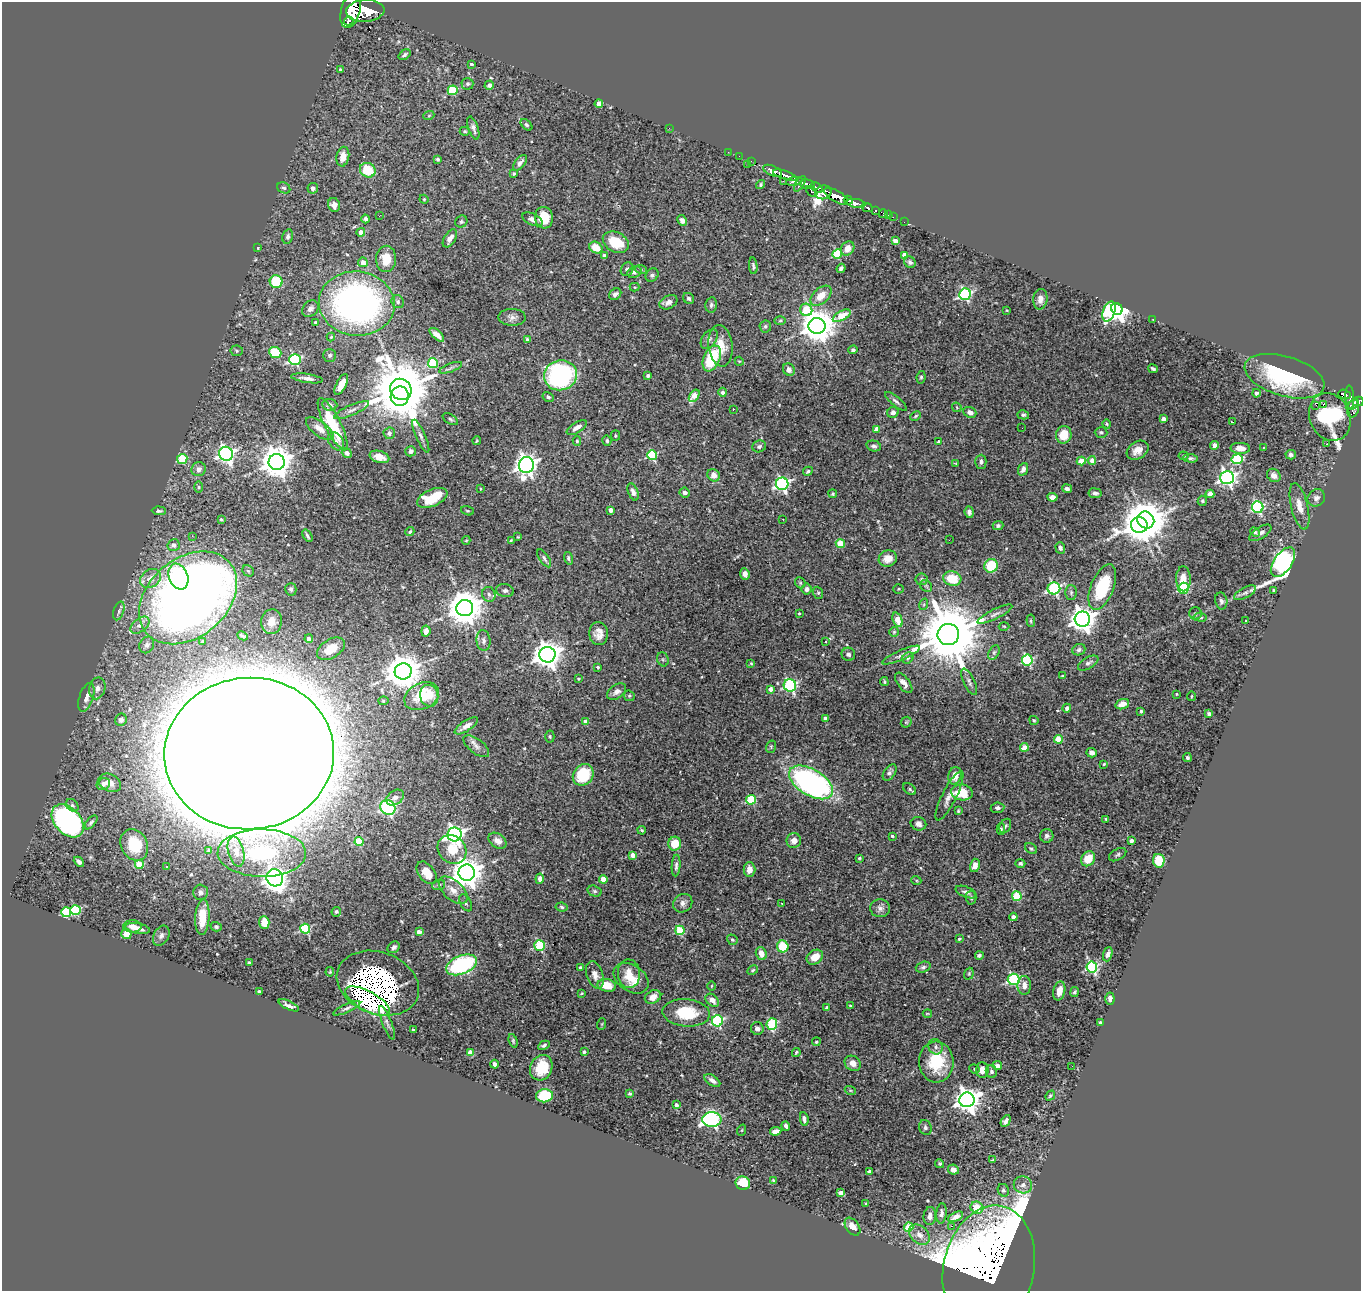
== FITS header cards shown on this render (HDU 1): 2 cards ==
NAXIS1  =                 1359
NAXIS2  =                 1289

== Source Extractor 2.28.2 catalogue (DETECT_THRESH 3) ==
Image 1359 x 1289 px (HDU 1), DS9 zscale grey, 1 PNG px = 1 image px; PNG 1363 x 1293 px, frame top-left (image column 1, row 1289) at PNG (2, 2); each listed source drawn as its Kron ellipse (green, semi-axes under 4 px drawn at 4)
Background 1.71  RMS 0.02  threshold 0.0615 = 3 sigma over >= 5 px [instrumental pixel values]
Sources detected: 522; of the 522, the 500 brightest by FLUX_AUTO listed and drawn (22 fainter detections omitted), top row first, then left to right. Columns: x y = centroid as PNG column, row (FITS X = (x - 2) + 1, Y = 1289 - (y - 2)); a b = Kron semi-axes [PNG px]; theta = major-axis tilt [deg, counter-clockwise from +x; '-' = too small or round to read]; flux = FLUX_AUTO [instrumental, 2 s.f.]
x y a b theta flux
351 10 19 9 75 11000
365 11 19 11 5 14000
349 21 5 3 - 650
405 55 6 4 36 3.1
471 64 3 3 - 3.3
340 69 3 3 - 1.5
467 84 6 6 - 3.2
489 85 5 4 - 5
453 90 5 4 - 66
599 104 4 4 - 20
429 115 5 3 - 1.4
526 125 7 4 -45 2.4
473 128 12 5 -71 5.2
669 128 2 2 - 14
465 131 5 4 - 2.1
728 152 2 2 - 22
739 156 2 2 - 20
343 157 10 6 80 15
438 159 4 4 - 2.1
751 161 2 2 - 38
520 163 9 5 50 6
747 164 2 2 - 92
368 170 8 7 - 38
773 171 10 5 -24 3700
514 173 4 3 - 2
785 175 12 3 -18 3100
783 181 2 2 - 22
794 181 8 4 8 1100
800 184 9 3 58 1100
807 184 8 5 -10 1400
760 185 5 4 - 2.6
284 188 7 5 -27 3.1
313 188 5 5 - 5
817 188 7 3 -35 820
812 191 7 3 -43 290
823 192 8 7 - 2700
836 196 13 5 -30 6700
424 199 4 4 - 1.4
848 200 4 3 - 1000
856 203 9 4 -9 3100
334 205 7 6 - 8.6
867 208 6 4 -26 730
875 210 3 3 - 360
883 214 4 3 - 120
888 215 2 2 - 15
379 216 2 2 - 45
893 217 2 2 - 22
544 218 11 9 -83 32
366 219 4 4 - 4.6
532 219 11 5 -24 7.8
682 220 6 4 -62 5.6
461 222 6 5 - 2.6
904 222 2 2 - 14
361 232 4 4 - 12
288 237 7 5 79 4.3
450 238 10 5 58 10
895 241 4 4 - 16
616 242 14 9 -27 52
258 248 4 3 - 2.4
596 248 7 5 -31 23
848 248 7 6 - 8.5
837 254 5 4 - 74
905 255 4 4 - 22
604 256 4 3 - 6.1
386 259 13 10 89 22
363 262 5 5 - 12
910 262 6 5 - 3.7
753 266 8 3 -85 2.9
841 268 5 3 - 3.5
627 269 7 6 - 4.6
641 269 6 4 -19 1.9
634 272 7 5 27 5.4
652 275 7 6 - 3.4
276 282 6 6 - 55
634 287 5 4 - 1.3
615 294 6 5 - 4.8
965 294 6 5 - 260
821 296 12 7 41 21
689 298 6 5 - 3.4
1040 299 10 7 82 8.2
398 302 7 6 - 3.1
668 302 9 6 28 7.3
357 304 38 32 -7 590
711 305 7 5 80 3.8
310 309 9 7 45 5.4
1117 309 6 5 - 1200
806 310 6 6 - 46
1007 310 4 2 - 1.1
1109 312 10 6 71 110
842 316 10 4 29 43
512 317 13 8 -2 8.1
1153 319 2 2 - 7
780 321 6 4 2 1.9
315 322 3 3 - 1.8
765 326 6 6 - 3.1
817 326 8 8 - 3100
437 335 9 4 -42 8.9
331 337 4 4 - 1.6
709 339 11 7 54 5.1
527 340 4 4 - 8
721 346 21 12 -83 26
853 350 4 4 - 3.6
237 351 6 5 - 2.7
275 353 6 5 - 43
330 355 6 6 - 3
712 358 13 8 66 80
295 359 6 5 - 200
739 361 5 3 - 1.4
433 363 5 5 - 76
451 368 12 3 21 3.3
1153 369 5 3 - 2.5
789 370 6 5 - 6.4
560 375 17 15 16 260
648 376 3 3 - 3.4
1285 376 41 20 -17 150
921 377 6 4 80 2.4
307 378 16 4 -8 7.2
341 384 11 5 64 16
401 389 11 10 - 13000
723 392 4 4 - 5.2
1256 393 4 4 - 3.3
1344 394 6 4 -19 430
400 396 10 9 - 950
694 396 7 4 55 30
548 397 6 4 -34 3.1
1350 397 12 4 -86 530
896 401 13 4 -40 4.7
1358 401 5 5 - 1000
330 405 7 5 -6 4.5
1316 405 2 2 - 68
1323 405 3 2 - 280
1352 405 7 4 31 910
957 407 5 3 - 1.3
733 409 3 2 - 4.3
1353 409 9 6 76 790
352 410 19 5 24 7.8
893 412 6 5 - 5.5
970 412 7 5 -23 6.3
1023 415 6 4 -15 2.6
916 416 5 3 - 2
1330 417 24 20 -67 150
450 419 8 4 -32 2.7
1163 419 4 3 - 7.8
1233 422 3 2 - 2.3
333 424 29 8 -63 70
1107 424 4 3 - 1.4
577 428 11 5 31 7.9
1022 428 2 2 - 4.8
320 429 16 7 -37 13
876 429 4 4 - 17
1101 432 6 5 - 2.7
389 433 6 5 - 5.5
1064 435 9 7 79 29
421 436 18 5 -66 6.2
615 436 5 4 - 1.7
336 441 10 7 -58 6.3
477 441 4 3 - 1.8
577 441 4 4 - 2.2
607 441 5 4 - 3.3
939 442 4 4 - 3
1327 444 3 2 - 1.9
1215 445 4 4 - 9.3
759 446 7 5 20 3.7
874 446 7 5 -14 3.6
1263 447 3 2 - 2.1
1240 448 9 5 -2 9.7
1138 450 12 8 32 14
411 451 5 5 - 5.2
347 453 5 4 - 6.2
226 454 7 7 - 460
652 455 5 5 - 100
1291 455 5 5 - 3.8
1184 456 5 4 - 1.7
379 457 10 6 -16 15
1191 458 7 4 -4 3.2
182 459 5 5 - 59
1237 459 5 5 - 110
1092 460 4 4 - 11
1081 461 4 4 - 29
277 462 8 8 - 2500
981 462 7 5 90 4.5
956 464 4 2 - 1.3
526 465 8 7 - 930
199 469 7 7 - 7.1
1023 469 6 5 - 6.5
808 471 5 3 - 2.5
714 475 6 5 - 11
1274 475 7 6 - 7.2
1227 478 7 6 - 490
782 484 6 6 - 310
199 487 5 3 - 1.6
480 488 3 2 - 1.2
1067 488 5 4 - 4.9
633 492 9 5 -69 5.7
685 493 5 5 - 6
1095 493 6 4 -7 4.1
833 494 4 4 - 1.9
1210 494 4 4 - 20
1052 497 5 4 - 9
432 498 16 8 23 50
1316 498 9 8 - 6.2
1202 501 5 4 - 2
1299 506 24 8 -76 17
1258 507 6 5 - 210
611 510 4 4 - 9.1
159 511 7 4 -3 2.7
467 511 7 4 -19 1.7
969 512 6 4 -83 4.2
783 519 3 2 - 1.9
221 520 3 3 - 2.3
1146 520 9 8 - 3400
1139 525 8 8 - 2700
998 526 5 4 - 2.9
410 532 4 4 - 2.3
1255 532 5 4 - 2.4
1260 533 12 5 32 6.1
192 536 2 2 - 5.3
307 536 7 3 -58 2.9
518 537 3 3 - 1.3
466 540 4 4 - 1.5
511 540 4 3 - 1.4
949 540 2 2 - 4.3
840 543 5 4 - 39
174 545 6 5 - 6.1
1060 548 6 4 -71 4.2
544 558 10 4 -57 3.9
568 558 6 4 -73 2.5
888 559 9 8 - 18
1283 562 17 9 55 480
991 566 7 6 - 48
248 571 6 5 - 2.5
745 574 6 5 - 9.8
178 577 13 9 -68 84
151 578 11 8 35 13
921 579 6 5 - 3.2
952 579 9 7 -13 40
1183 579 12 7 -89 15
800 583 6 5 - 2.1
926 586 6 5 - 2.6
1102 587 24 11 68 78
1054 588 6 6 - 220
1183 588 5 5 - 120
291 589 6 6 - 3.3
807 589 5 5 - 4.6
898 589 5 4 - 1.7
505 591 9 6 -10 4.7
1274 591 3 3 - 2.9
1071 592 7 5 -90 3.2
818 593 6 5 - 2.2
1245 593 12 5 27 4.8
489 594 7 6 - 4.5
188 598 55 39 40 1800
1221 601 8 6 -78 4.4
924 604 6 4 72 2.1
465 608 8 8 - 3400
119 611 9 5 72 3.9
799 613 3 3 - 1.2
1195 613 6 6 - 2.5
995 614 19 5 26 6.9
1200 617 7 4 -2 2.5
1082 619 7 7 - 1400
898 620 7 4 -68 27
1031 621 6 4 -85 1.9
1246 621 3 2 - 1.1
271 622 12 10 82 13
140 625 11 6 39 8.6
1004 626 5 3 - 1.4
426 631 5 4 - 8.7
894 632 5 5 - 1.9
599 634 11 9 -87 12
948 635 11 10 - 15000
243 636 5 3 - 2.8
309 639 4 4 - 10
483 640 10 7 -85 6.2
203 641 4 3 - 1.5
825 642 3 3 - 1.2
147 645 9 7 58 4.7
331 649 15 9 31 33
1079 650 7 5 22 3.5
994 652 8 5 63 3
848 654 7 6 - 5.1
547 655 8 7 - 1800
901 655 20 5 23 7.3
908 658 6 5 - 2.5
663 659 7 5 -69 2.7
1027 660 5 5 - 160
751 663 4 3 - 1.7
1088 663 11 5 30 5.3
598 667 3 3 - 3.3
403 671 8 8 - 3600
1062 676 3 3 - 1.1
578 679 3 3 - 1.4
884 682 4 3 - 1.9
969 682 14 5 -64 5
904 683 12 6 -53 8.1
790 685 6 6 - 190
97 688 11 8 78 8.3
770 689 4 4 - 10
616 692 11 6 34 6.8
1176 694 3 2 - 1.4
422 696 18 13 25 59
429 696 11 9 -75 17
629 696 6 5 - 1.9
1191 696 4 2 - 1.3
86 697 15 7 71 10
383 701 5 4 - 2.1
1122 704 7 5 20 13
1067 708 4 4 - 4
1141 711 3 3 - 3.1
1209 714 4 4 - 6.4
825 719 4 3 - 7.3
121 720 6 5 - 5.2
1034 720 5 3 - 1.9
586 721 4 4 - 9.2
906 722 6 5 - 1.9
466 726 13 5 33 9.2
550 736 6 4 -88 2.1
1058 739 4 4 - 44
476 746 15 7 -38 7.6
771 747 6 5 - 2.3
1024 747 4 4 - 21
1092 753 5 4 - 6.5
249 754 85 76 4 35000
1187 758 4 4 - 4
1104 764 3 3 - 1.7
890 772 9 5 56 4.1
583 775 11 9 48 65
955 776 9 6 77 13
811 782 24 13 -31 450
110 783 12 8 -27 15
103 784 7 6 - 6.7
910 789 7 5 -41 2.9
962 792 11 8 -9 35
949 796 27 7 63 11
395 798 10 7 33 6.5
751 800 5 4 - 84
72 805 7 5 -44 2.9
388 808 8 7 - 200
998 808 7 5 8 4.3
958 811 4 3 - 1.7
1106 819 3 3 - 1.9
68 821 19 13 -47 460
91 822 8 4 49 2.9
918 824 8 7 - 6.6
1005 826 7 5 62 2.9
1001 829 5 4 - 2.2
642 830 4 3 - 1.5
455 834 7 7 - 580
892 836 4 3 - 2.2
1047 836 7 6 - 4.5
497 841 10 7 -37 10
794 841 7 7 - 9.1
1131 841 4 4 - 4
359 842 4 4 - 61
675 844 7 6 - 28
134 845 16 13 -61 63
1031 848 7 4 -35 2.4
452 849 15 13 -46 38
209 850 3 3 - 3.1
236 852 15 8 -76 10
262 853 44 24 -1 130
633 855 4 4 - 15
1118 855 9 5 30 3.3
859 858 3 3 - 1.7
1088 859 8 6 55 30
1159 861 7 5 -80 50
79 862 6 3 -42 5.1
1020 863 5 4 - 3.5
139 864 4 4 - 52
975 865 7 5 77 7.9
676 866 11 4 85 4.1
167 867 3 3 - 3.6
749 869 7 6 - 12
427 873 13 8 -53 18
467 873 8 8 - 2400
275 878 9 8 - 1000
540 879 5 4 - 6.2
603 879 4 4 - 26
916 880 5 3 - 1.3
439 885 6 5 - 2.5
453 890 17 9 -43 15
594 891 7 5 -16 3
200 892 8 7 - 5
966 892 11 5 -22 5.2
1017 896 5 5 - 71
971 898 7 5 -86 2.8
466 903 9 5 -62 3.6
683 903 10 8 40 6.6
782 903 3 2 - 3.8
562 907 6 4 -8 2.6
880 908 10 9 - 6.8
76 910 5 5 - 120
66 912 5 5 - 87
336 912 5 4 - 2.2
202 917 18 7 87 36
1013 917 4 4 - 7.5
264 923 6 5 - 18
132 926 9 6 0 7.3
216 927 5 4 - 3.5
137 928 12 5 -10 11
305 929 5 5 - 100
680 930 5 4 - 70
419 932 4 4 - 12
126 934 5 5 - 20
161 936 10 7 60 5.8
959 939 4 3 - 2.4
732 940 6 4 -37 2.4
539 946 5 5 - 110
783 946 6 5 - 50
394 947 6 5 - 4.3
761 953 7 5 -70 13
1108 954 7 4 71 4.4
979 955 4 3 - 2.6
815 957 9 7 32 16
249 963 3 3 - 2.1
462 965 16 9 22 170
923 967 7 5 19 3.4
1092 967 5 5 - 210
580 968 3 3 - 3.2
753 970 6 4 28 2
330 972 5 3 - 1.3
629 974 14 11 -86 16
969 974 6 4 70 1.9
595 975 14 8 -71 9.8
631 978 19 13 -34 30
1014 979 6 5 - 210
378 983 42 31 -20 2800
607 985 9 6 -10 23
1024 985 9 6 87 9.5
711 986 4 3 - 1.2
1059 991 9 6 77 15
259 992 4 3 - 2.8
1075 992 5 4 - 2.8
582 993 4 3 - 1.6
653 997 8 6 27 12
1110 999 6 4 -87 4.1
712 1000 7 5 -43 11
368 1001 25 9 -29 510
289 1005 11 4 -25 5.5
850 1006 3 3 - 2.4
827 1007 3 3 - 3.1
347 1008 15 4 25 4.4
686 1013 24 13 -5 57
927 1013 4 2 - 1.3
717 1021 5 5 - 170
387 1023 18 4 -69 5.3
1100 1023 4 3 - 2.5
602 1024 6 3 71 1.5
772 1024 5 5 - 93
757 1028 6 6 - 6
413 1030 3 3 - 1.4
513 1041 7 3 -73 2.1
816 1042 4 4 - 2.5
544 1045 6 4 26 3.2
936 1047 8 7 - 4.6
584 1052 4 3 - 2.7
470 1053 4 4 - 28
796 1053 4 3 - 2
936 1062 20 17 -85 60
853 1063 9 7 -33 10
494 1064 4 3 - 3.7
997 1066 5 4 - 7.1
1072 1066 2 2 - 5.7
541 1068 13 11 65 45
974 1069 5 4 - 2.2
982 1070 7 6 - 9.8
991 1071 6 5 - 3.9
712 1080 9 5 -33 7.8
850 1090 5 3 - 1.4
630 1094 3 3 - 2.9
545 1096 8 6 5 91
1050 1096 5 3 - 2.2
967 1100 7 7 - 1400
676 1105 4 4 - 5
712 1119 9 7 1 320
804 1119 7 4 -81 6.3
1006 1121 6 4 62 4.6
786 1126 5 4 - 5.6
925 1127 7 6 - 3.6
742 1130 6 3 71 1.4
776 1131 6 4 9 10
993 1160 4 3 - 1.7
940 1164 5 4 - 2.2
953 1169 5 5 - 8.2
869 1171 4 3 - 2.2
773 1180 3 2 - 1.3
743 1183 7 6 - 33
1023 1185 9 8 - 7.1
1003 1190 6 5 - 2.8
841 1193 4 3 - 12
866 1204 3 3 - 2.1
977 1208 6 6 - 37
941 1213 10 5 85 5.7
930 1216 9 6 84 6.6
956 1217 8 4 27 6.7
952 1226 3 2 - 1.7
852 1227 10 6 -54 15
909 1227 5 4 - 51
919 1235 12 8 -44 11
989 1268 64 45 77 2100
At the frame edge (FLAGS 8, measured only in part): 1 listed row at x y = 1358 401
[22 fainter detections neither listed nor drawn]